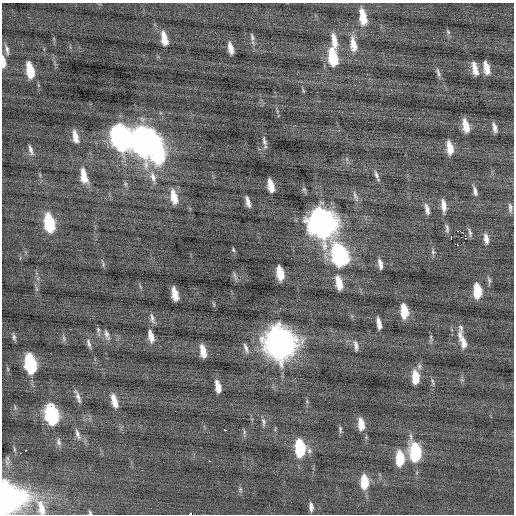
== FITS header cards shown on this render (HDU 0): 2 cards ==
NAXIS1  =                  512 / Axis length
NAXIS2  =                  512 / Axis length

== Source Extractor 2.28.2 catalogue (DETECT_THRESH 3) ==
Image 512 x 512 px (HDU 0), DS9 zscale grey, 1 PNG px = 1 image px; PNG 516 x 516 px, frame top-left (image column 1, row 512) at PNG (2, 3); no overlay
Background -0.0714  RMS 0.79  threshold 2.37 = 3 sigma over >= 5 px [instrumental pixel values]
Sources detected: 100; all 100 listed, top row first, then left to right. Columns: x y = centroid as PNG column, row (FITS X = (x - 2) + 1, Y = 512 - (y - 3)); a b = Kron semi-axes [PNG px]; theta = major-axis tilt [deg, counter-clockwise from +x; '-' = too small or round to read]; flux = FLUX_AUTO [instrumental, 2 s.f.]
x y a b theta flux
363 17 16 7 -80 1100
448 32 7 4 -58 85
252 37 11 5 -82 140
164 38 12 5 -78 710
334 40 19 6 -79 620
353 44 19 8 -81 700
230 48 10 4 -79 430
7 49 14 5 -74 190
333 57 16 8 -79 2200
3 62 13 5 -85 470
486 68 12 5 -77 590
475 69 14 5 -77 550
30 70 14 6 -79 1500
438 72 13 4 -71 170
441 121 2 2 - 230
466 126 12 5 -76 670
494 128 9 4 -74 260
75 136 12 5 -77 520
121 137 16 10 -76 24000
144 141 17 13 -81 47000
264 141 10 5 -73 170
450 148 13 6 -81 670
31 150 12 4 -73 200
158 152 17 8 -82 7200
84 176 17 7 -78 850
377 176 16 5 -71 200
153 177 18 8 -75 460
271 185 12 5 -77 700
475 191 12 5 -76 220
355 196 18 5 -67 200
174 197 16 7 -77 840
248 201 10 4 -75 300
443 206 16 6 -84 410
510 208 12 5 -88 180
427 209 14 6 -78 280
49 223 15 7 -79 3400
322 223 17 12 -77 53000
447 228 12 5 -82 160
460 231 4 3 - 2500
470 233 11 4 -79 140
451 237 3 2 - 780
486 239 12 5 -80 330
461 244 3 2 - 73
457 245 5 3 - 280
233 250 6 4 -70 71
433 252 7 5 -79 120
340 255 15 10 -71 11000
380 264 10 4 -77 280
280 273 12 6 -78 1000
235 275 10 5 -64 130
489 280 11 5 -77 130
339 283 14 6 -78 820
477 290 12 6 -86 1600
175 294 12 5 -78 680
214 304 6 3 -71 54
404 311 12 6 -84 1300
152 318 14 5 -78 190
379 323 10 4 -78 390
461 328 12 6 -81 180
98 330 7 5 -72 110
107 335 13 5 -72 210
460 335 13 6 -79 270
151 336 14 6 -78 450
14 337 8 4 -80 120
64 338 8 5 -71 120
431 338 11 4 -75 98
463 342 14 7 -76 480
89 343 14 5 -74 190
280 343 17 12 -80 70000
356 346 13 5 -80 220
246 348 14 5 -69 210
203 351 11 5 -79 620
30 363 14 7 -79 5300
415 377 13 7 -88 1100
433 382 9 4 -68 89
218 386 11 5 -78 560
78 397 15 4 -67 230
114 401 14 6 -75 620
51 414 14 8 -78 7600
263 422 12 5 -80 160
361 424 12 6 -84 720
225 430 3 2 - 580
340 430 8 4 -86 110
244 432 7 4 73 87
78 434 15 6 -71 240
59 442 11 6 -82 180
300 448 14 7 -87 3400
14 449 6 3 -72 67
25 450 3 2 - 180
415 452 14 8 -85 4500
20 453 3 2 - 150
400 458 13 7 -88 1800
209 461 2 2 - 220
364 481 13 7 -89 1500
240 489 6 5 - 85
8 498 24 22 32 13000
41 507 24 10 -73 880
311 507 8 4 -83 240
90 513 6 4 -74 71
190 514 3 2 - 2100
At the frame edge (FLAGS 8, measured only in part): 5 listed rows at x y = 3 62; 8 498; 41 507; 90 513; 190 514